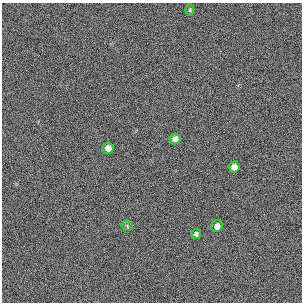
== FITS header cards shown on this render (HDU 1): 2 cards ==
NAXIS1  =                  300 / length of original image axis
NAXIS2  =                  300 / length of original image axis

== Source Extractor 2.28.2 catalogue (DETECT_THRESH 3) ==
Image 300 x 300 px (HDU 1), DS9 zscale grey, 1 PNG px = 1 image px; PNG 304 x 304 px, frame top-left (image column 1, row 300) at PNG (2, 3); each listed source drawn as its Kron ellipse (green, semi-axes under 4 px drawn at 4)
Background 383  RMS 66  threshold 199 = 3 sigma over >= 5 px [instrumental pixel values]
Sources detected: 7; all 7 listed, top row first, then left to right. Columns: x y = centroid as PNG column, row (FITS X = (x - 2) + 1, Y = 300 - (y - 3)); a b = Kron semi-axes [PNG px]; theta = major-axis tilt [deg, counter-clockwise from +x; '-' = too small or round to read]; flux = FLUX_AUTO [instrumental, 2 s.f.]
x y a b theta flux
190 10 5 3 - 4900
175 139 5 5 - 21000
108 148 6 5 - 27000
234 167 5 5 - 27000
127 226 5 5 - 6000
217 226 6 5 - 26000
196 234 5 4 - 11000